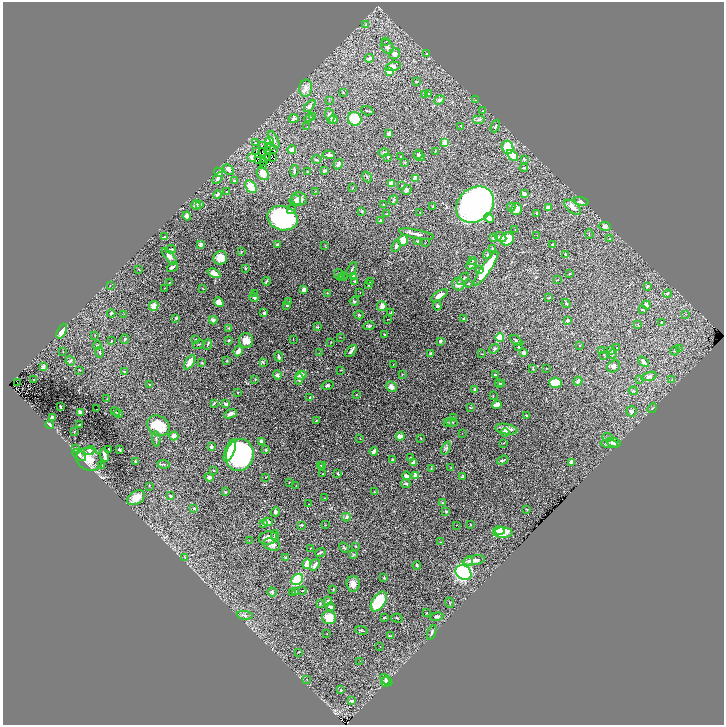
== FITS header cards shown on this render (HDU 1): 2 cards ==
NAXIS1  =                 1443
NAXIS2  =                 1446

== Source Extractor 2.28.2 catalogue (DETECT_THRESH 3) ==
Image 1443 x 1446 px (HDU 1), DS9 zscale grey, zoomed out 1/2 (1 PNG px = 2 x 2 image px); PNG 726 x 727 px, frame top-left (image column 2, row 1446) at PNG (3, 2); each listed source drawn as its Kron ellipse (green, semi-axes under 4 px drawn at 4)
Background 1.41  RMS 0.061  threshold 0.183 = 3 sigma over >= 5 px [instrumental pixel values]
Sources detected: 429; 25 cannot appear on this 1/2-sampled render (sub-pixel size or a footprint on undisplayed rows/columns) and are neither listed nor drawn; the other 404 listed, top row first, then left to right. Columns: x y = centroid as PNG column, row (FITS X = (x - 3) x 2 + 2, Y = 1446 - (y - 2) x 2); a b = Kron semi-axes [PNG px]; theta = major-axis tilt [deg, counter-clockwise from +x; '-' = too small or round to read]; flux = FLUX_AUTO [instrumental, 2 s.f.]
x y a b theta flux
366 25 4 3 - 12
386 41 2 1 - 56
387 47 8 5 -58 43
427 53 2 2 - 19
395 54 6 5 - 41
369 58 5 3 - 40
393 66 8 4 14 49
389 71 4 3 - 200
416 81 3 3 - 9.2
306 88 8 6 84 62
343 93 2 2 - 5.3
424 94 3 2 - 6.4
428 94 3 2 - 6
329 100 2 2 - 4
439 100 5 4 - 33
476 100 3 2 - 4
310 106 7 4 48 27
367 111 6 2 -18 12
483 111 3 2 - 6.7
330 116 8 4 -78 43
312 117 3 2 - 6.3
293 118 5 4 - 17
309 118 4 2 - 9.9
355 119 7 6 - 270
333 120 4 4 - 51
479 120 6 3 0 24
461 126 2 2 - 5.3
495 126 6 3 67 17
307 127 2 2 - 3.8
389 133 4 3 - 24
274 139 9 3 -62 21
270 141 4 3 - 110
445 142 4 3 - 100
255 143 3 2 - 6
263 146 3 1 - 4.9
270 146 2 1 - 10
508 147 7 5 -76 430
273 149 2 1 - 6.5
292 150 4 3 - 88
268 151 2 1 - 4.7
435 151 3 2 - 7.8
256 152 2 2 - 8.9
263 152 4 1 - 1.7
384 153 5 3 - 16
418 154 4 4 - 14
329 155 6 3 -3 25
512 155 6 4 -44 160
401 156 2 2 - 6.4
419 156 6 4 -38 22
252 157 3 2 - 48
268 157 3 1 - 6.1
388 157 2 2 - 21
273 158 2 1 - 1.6
524 159 3 3 - 22
258 160 2 1 - 3.9
316 160 5 2 - 15
264 162 2 1 - 4.6
405 162 2 2 - 7
338 164 5 3 - 30
263 165 3 1 - 3
524 168 4 3 - 11
228 170 6 4 -45 48
294 171 6 2 83 19
307 171 2 2 - 4.6
324 171 3 2 - 26
219 172 5 3 - 25
263 174 7 5 -50 87
367 177 6 2 -58 11
218 178 7 4 55 42
415 179 3 3 - 140
234 181 3 2 - 21
391 184 4 3 - 76
402 185 2 2 - 6
251 187 7 5 -49 180
352 188 2 2 - 4.6
407 190 5 4 - 17
315 191 2 1 - 3.3
227 192 3 3 - 12
524 193 4 3 - 40
217 195 4 3 - 36
299 199 7 6 - 63
295 200 6 5 - 32
393 200 5 3 - 11
581 201 7 4 -16 39
384 204 3 2 - 8.1
196 205 4 4 - 40
199 205 3 3 - 18
475 205 20 16 38 4500
433 206 3 2 - 7.1
511 207 4 3 - 14
573 207 10 5 -39 83
548 208 2 2 - 190
291 209 5 3 - 13
516 209 6 5 - 100
362 211 4 2 - 11
420 213 2 1 - 3.2
537 213 3 3 - 8.3
386 214 3 2 - 6.2
187 216 4 4 - 34
283 218 15 12 -13 1500
489 218 5 4 - 79
380 221 3 2 - 15
605 226 6 4 -10 39
515 230 2 1 - 2.9
416 234 18 3 -11 43
589 234 5 2 - 7.1
537 235 2 1 - 3.1
164 237 2 2 - 11
500 237 6 4 -29 42
494 238 3 2 - 19
507 239 7 6 - 250
610 239 3 2 - 6.2
403 240 5 5 - 130
418 241 2 2 - 14
426 242 2 2 - 4.1
277 244 3 3 - 16
201 245 3 2 - 69
325 245 3 2 - 4.4
553 245 3 3 - 22
396 246 6 3 71 26
171 249 5 2 - 21
493 249 3 3 - 29
241 251 3 3 - 8.9
566 254 4 2 - 18
487 255 4 3 - 13
169 256 10 4 -49 49
220 258 7 6 - 140
473 260 3 2 - 4.9
471 264 6 3 44 24
172 267 6 2 38 24
245 268 3 3 - 8.8
486 268 20 5 56 420
139 269 3 1 - 4.3
352 269 8 2 65 17
479 270 4 3 - 18
214 273 7 3 -24 72
339 274 5 3 - 30
570 274 2 2 - 8
344 276 2 2 - 4.2
354 277 3 3 - 72
341 278 3 2 - 5.4
463 279 7 4 49 24
557 280 3 1 - 4.3
266 281 4 2 - 11
354 281 3 2 - 9.7
371 282 3 2 - 13
169 283 3 2 - 5.2
469 283 3 2 - 9.2
458 284 6 6 - 46
369 285 4 3 - 9.2
110 286 2 1 - 3.3
648 286 4 2 - 12
165 288 2 1 - 4.4
203 289 2 2 - 3.8
304 290 3 3 - 81
327 293 2 2 - 7.7
360 293 2 1 - 3.9
254 294 4 3 - 10
667 294 4 2 - 8.6
439 295 9 4 32 73
254 297 5 4 - 25
549 298 3 2 - 9.5
354 301 5 3 - 14
219 302 5 4 - 72
289 302 4 2 - 9.2
566 303 5 2 - 10
287 305 2 2 - 28
646 305 4 3 - 30
154 306 5 4 - 93
382 306 5 4 - 51
437 306 5 4 - 17
643 310 4 2 - 16
111 313 4 3 - 14
264 313 4 3 - 21
391 313 4 3 - 11
124 314 2 1 - 3
685 314 2 2 - 5.3
359 315 4 3 - 11
176 318 3 3 - 13
387 319 2 1 - 3.3
463 319 2 2 - 14
213 320 4 4 - 31
568 320 3 3 - 19
662 323 4 3 - 9.3
638 325 3 2 - 6.5
369 326 5 3 - 18
317 327 3 2 - 7.7
229 328 3 3 - 11
62 331 8 4 63 130
95 335 3 2 - 4.9
385 335 3 2 - 12
340 337 2 2 - 5.2
500 337 4 3 - 180
125 339 5 3 - 16
195 339 2 2 - 4.1
293 339 2 2 - 3
229 340 4 3 - 13
246 340 7 7 - 100
111 341 3 2 - 4.9
440 341 3 2 - 25
516 341 7 2 -40 28
331 342 2 2 - 4.9
199 344 6 2 21 9.3
97 345 4 3 - 13
207 345 5 3 - 14
580 345 2 2 - 13
519 347 3 3 - 16
617 347 4 2 - 7.8
494 349 5 3 - 26
680 349 3 2 - 7.8
238 351 5 3 - 74
351 351 7 3 48 25
602 351 3 2 - 4.7
610 351 3 3 - 9.1
675 351 5 3 - 14
63 352 3 2 - 4.8
100 352 5 4 - 20
319 353 2 2 - 4.3
523 353 4 3 - 38
431 354 3 3 - 22
482 354 3 2 - 5.9
613 354 5 3 - 11
604 355 2 2 - 4.6
279 356 5 3 - 25
70 361 5 4 - 20
227 361 3 2 - 8.5
190 362 8 3 58 130
644 362 6 3 -45 44
202 363 4 3 - 8.6
263 363 3 2 - 8.1
393 364 2 1 - 4.4
614 366 7 5 37 36
43 367 4 3 - 26
546 368 2 1 - 3.8
533 369 3 2 - 7.9
79 370 3 2 - 5.3
340 370 2 2 - 4.6
125 371 4 2 - 13
402 374 3 2 - 5.5
277 375 4 4 - 33
301 375 5 4 - 70
495 375 3 3 - 7.5
649 376 8 4 18 29
255 379 3 2 - 9.4
299 379 5 4 - 24
640 379 3 3 - 9.1
672 379 2 2 - 4.3
34 380 2 1 - 3.4
578 381 4 4 - 32
17 382 2 1 - 7.4
499 383 5 3 - 12
556 383 6 5 - 260
149 384 2 1 - 5
501 384 3 3 - 9
328 385 6 3 14 15
391 387 6 5 - 48
474 389 2 2 - 20
633 391 4 2 - 8.4
238 392 2 1 - 4
356 394 2 2 - 5.9
493 396 3 1 - 6.8
310 397 3 2 - 20
107 399 2 2 - 4
214 403 4 2 - 13
226 404 3 2 - 26
497 405 5 3 - 72
60 407 3 1 - 14
470 407 4 2 - 5.7
652 408 5 3 - 14
97 409 2 1 - 6.5
631 411 5 5 - 34
80 412 3 3 - 48
115 412 5 2 - 9.5
118 414 4 3 - 13
230 414 7 3 20 50
527 416 3 2 - 9.9
453 417 2 1 - 5
52 418 3 3 - 90
316 421 3 2 - 7.7
452 422 6 3 -1 16
447 423 4 2 - 7.4
79 424 2 1 - 4.3
49 425 4 3 - 27
158 426 12 9 -32 280
506 429 11 5 -10 74
74 432 3 2 - 7
505 432 4 3 - 22
462 433 2 1 - 16
174 436 4 4 - 69
400 436 4 3 - 72
608 437 5 2 - 11
421 438 2 1 - 6
156 439 8 2 -87 16
360 439 2 2 - 4.7
262 441 4 3 - 57
614 442 8 4 -13 61
504 443 3 2 - 4.1
609 444 9 3 -4 23
211 447 3 2 - 20
75 448 3 2 - 8.8
446 448 7 4 68 23
109 449 2 1 - 6.7
266 449 3 3 - 12
90 450 6 4 16 44
119 450 3 2 - 18
230 450 12 4 68 510
374 451 4 3 - 33
79 455 7 4 -37 38
104 455 7 2 -76 58
240 455 16 13 73 2000
410 457 2 2 - 4.2
89 459 13 11 -26 140
393 459 3 3 - 11
503 460 6 2 18 15
135 462 3 2 - 14
571 462 3 3 - 54
414 463 4 3 - 49
164 464 6 3 -6 16
102 465 2 2 - 6.6
321 465 2 2 - 8.2
322 465 2 2 - 7.4
451 467 3 2 - 4.9
431 468 3 2 - 4.5
214 470 2 2 - 7.8
323 474 2 2 - 4.5
338 474 3 2 - 18
407 476 4 3 - 56
416 476 2 2 - 210
209 477 4 3 - 27
266 477 2 1 - 3.3
462 477 4 2 - 12
289 482 2 2 - 4.6
406 484 5 3 - 16
149 486 2 2 - 5.9
296 486 2 1 - 3.9
225 492 3 3 - 13
374 492 3 2 - 3.9
171 496 4 3 - 15
136 498 9 6 32 130
324 498 2 1 - 3.8
442 503 3 3 - 8.7
309 504 2 1 - 5.7
194 508 4 3 - 13
527 509 2 2 - 7.8
446 511 3 3 - 19
275 512 5 4 - 17
346 517 4 4 - 26
268 522 5 4 - 44
264 524 3 2 - 74
302 525 3 2 - 12
325 525 2 1 - 4.2
456 525 2 1 - 3.6
470 525 2 2 - 21
499 531 5 4 - 78
503 533 10 5 -1 350
275 536 6 3 -84 24
268 538 9 6 10 77
249 540 2 1 - 8.9
440 542 2 2 - 5.6
272 545 8 6 -17 47
356 546 2 2 - 6.5
344 547 5 3 - 16
310 548 2 2 - 4.7
320 552 5 2 - 16
353 554 4 3 - 12
286 557 3 2 - 9.8
185 558 3 2 - 6.3
474 560 11 4 11 82
468 561 5 4 - 25
307 564 5 3 - 110
315 565 7 3 57 50
417 565 4 2 - 13
463 572 8 7 - 1200
384 578 2 2 - 6.5
297 579 6 5 - 380
353 584 8 6 -84 71
333 589 2 2 - 8.6
302 590 4 2 - 6.8
272 592 5 4 - 17
292 592 3 2 - 9.1
295 592 3 3 - 12
328 601 4 3 - 22
379 602 11 6 56 480
449 603 5 2 - 10
320 604 3 2 - 6.2
331 607 4 3 - 24
427 613 2 2 - 7
245 615 8 4 -7 29
384 617 3 2 - 9.4
437 617 6 3 10 20
329 618 7 6 - 220
397 618 5 2 - 9.4
361 630 6 2 -13 13
432 632 8 2 71 21
327 634 2 1 - 3.1
390 636 4 2 - 8.5
380 646 2 1 - 9.5
298 652 3 2 - 5.5
360 661 2 1 - 7.3
307 679 2 2 - 3.9
386 680 7 4 -46 21
385 682 5 3 - 11
341 690 3 2 - 23
352 701 3 2 - 23
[25 sub-pixel or undisplayed-footprint detections neither listed nor drawn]